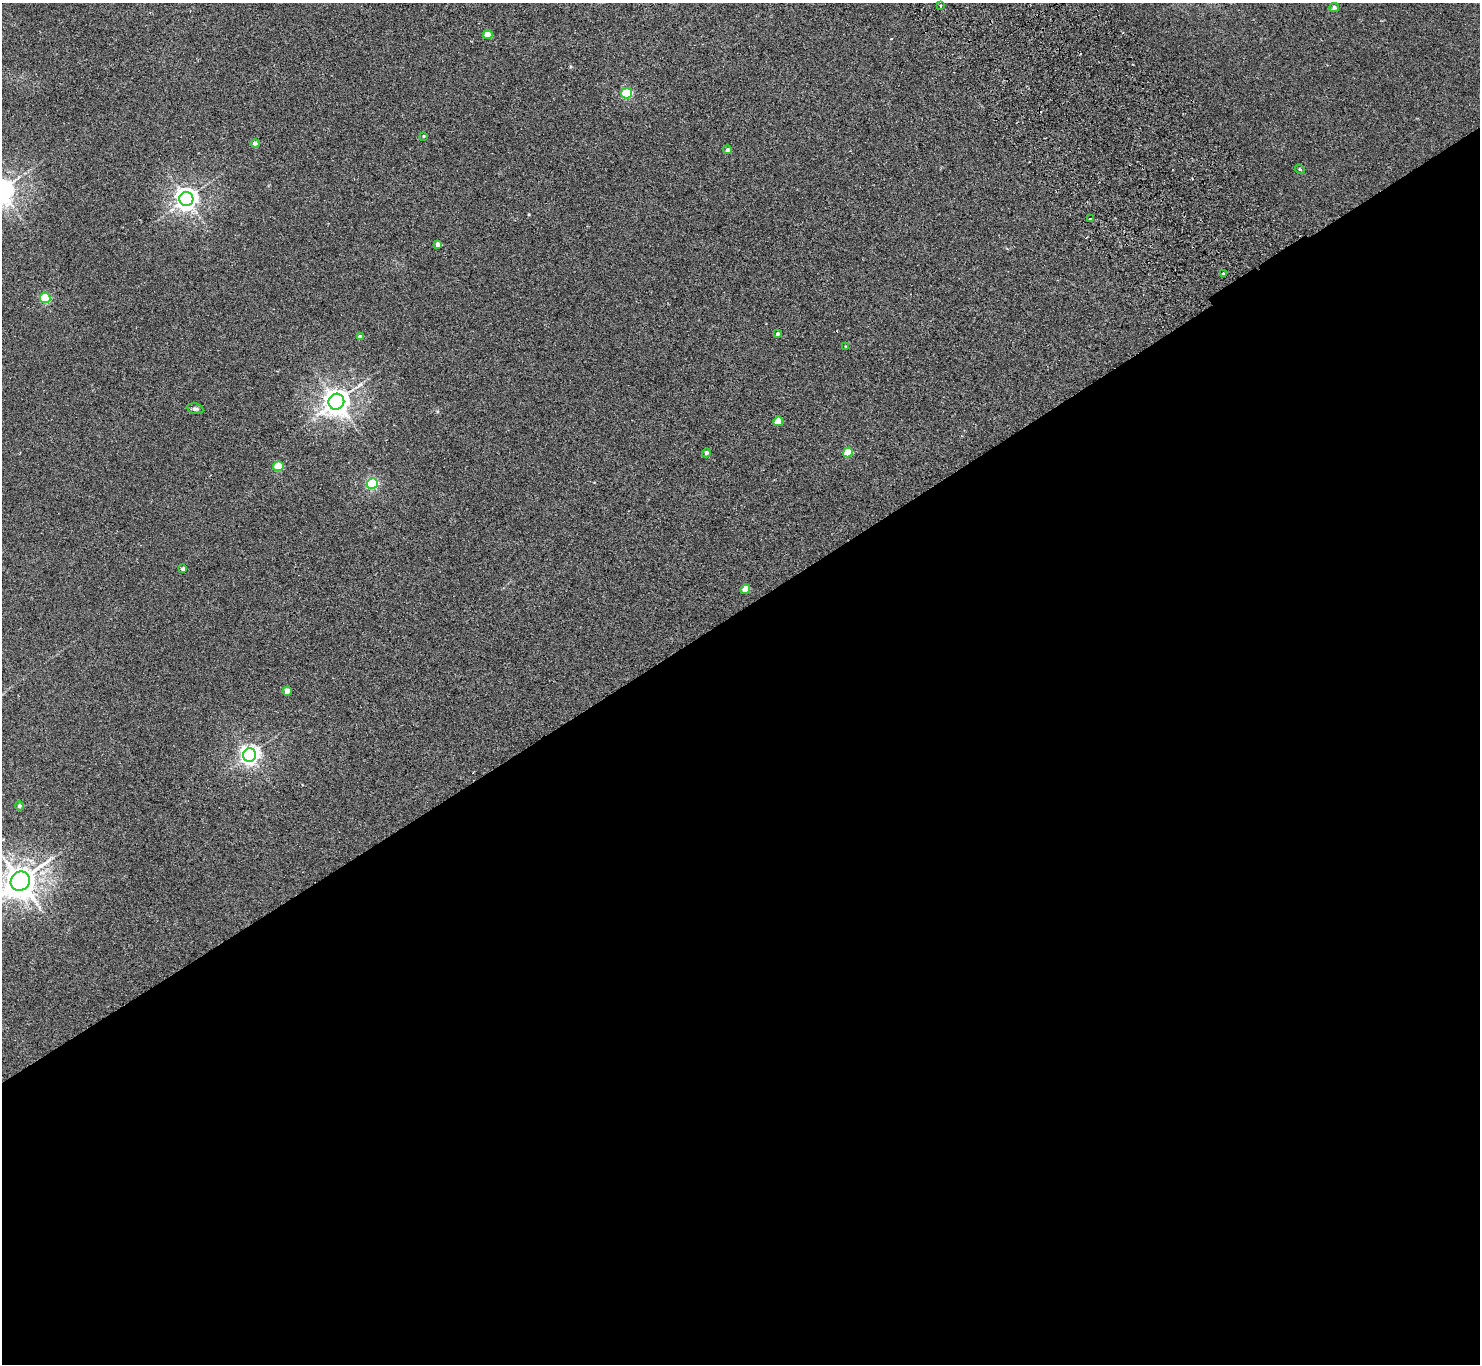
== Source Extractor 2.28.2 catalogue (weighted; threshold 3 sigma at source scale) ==
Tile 15 of 4 x 4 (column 3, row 4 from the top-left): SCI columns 3009-4486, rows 337-1698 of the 6013 x 5985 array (HDU 1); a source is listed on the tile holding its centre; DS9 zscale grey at full resolution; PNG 1482 x 1366 px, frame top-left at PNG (2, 3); each listed source drawn as its Kron ellipse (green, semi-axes under 4 px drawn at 4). Shown black and unused: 56% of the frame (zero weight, under 2 of 3 exposures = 3% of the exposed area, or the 3 px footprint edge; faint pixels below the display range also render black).
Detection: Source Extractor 2.28.2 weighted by HDU 2 'WHT'; one run over the whole footprint, this tile lists its part. Background 0.0251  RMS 0.0068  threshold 0.0306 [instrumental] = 3 sigma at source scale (4.5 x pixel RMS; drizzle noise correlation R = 1.50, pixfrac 1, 0.05/0.05 arcsec/px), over >= 5 px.
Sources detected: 29; all 29 listed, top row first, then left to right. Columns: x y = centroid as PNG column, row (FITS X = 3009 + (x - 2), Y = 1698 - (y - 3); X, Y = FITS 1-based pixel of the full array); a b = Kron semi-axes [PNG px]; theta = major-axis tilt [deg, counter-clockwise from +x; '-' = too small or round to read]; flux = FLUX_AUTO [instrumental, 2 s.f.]
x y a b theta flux
940 6 3 2 - 1.1
1334 7 5 4 - 1.9
488 35 4 4 - 9
627 93 5 5 - 52
424 136 4 3 - 0.74
255 143 4 4 - 2.4
728 150 4 4 - 2.5
1300 169 5 4 - 0.69
186 199 7 7 - 480
1091 218 4 3 - 5.8
438 244 4 4 - 2.9
1223 273 3 3 - 2.5
45 298 5 5 - 44
778 334 4 3 - 1.4
360 337 4 4 - 3.1
845 346 4 3 - 0.52
336 402 8 7 - 710
195 409 8 5 -12 1.7
778 421 5 4 - 10
848 452 5 4 - 20
706 453 4 4 - 1.9
278 466 5 5 - 28
372 483 5 5 - 82
183 569 4 3 - 1.4
745 589 5 4 - 10
287 691 4 4 - 5.9
250 755 7 6 - 310
19 806 4 4 - 1.6
20 881 10 9 - 1200
Isophote crosses this tile's border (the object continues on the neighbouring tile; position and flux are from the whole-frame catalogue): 1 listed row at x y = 20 881